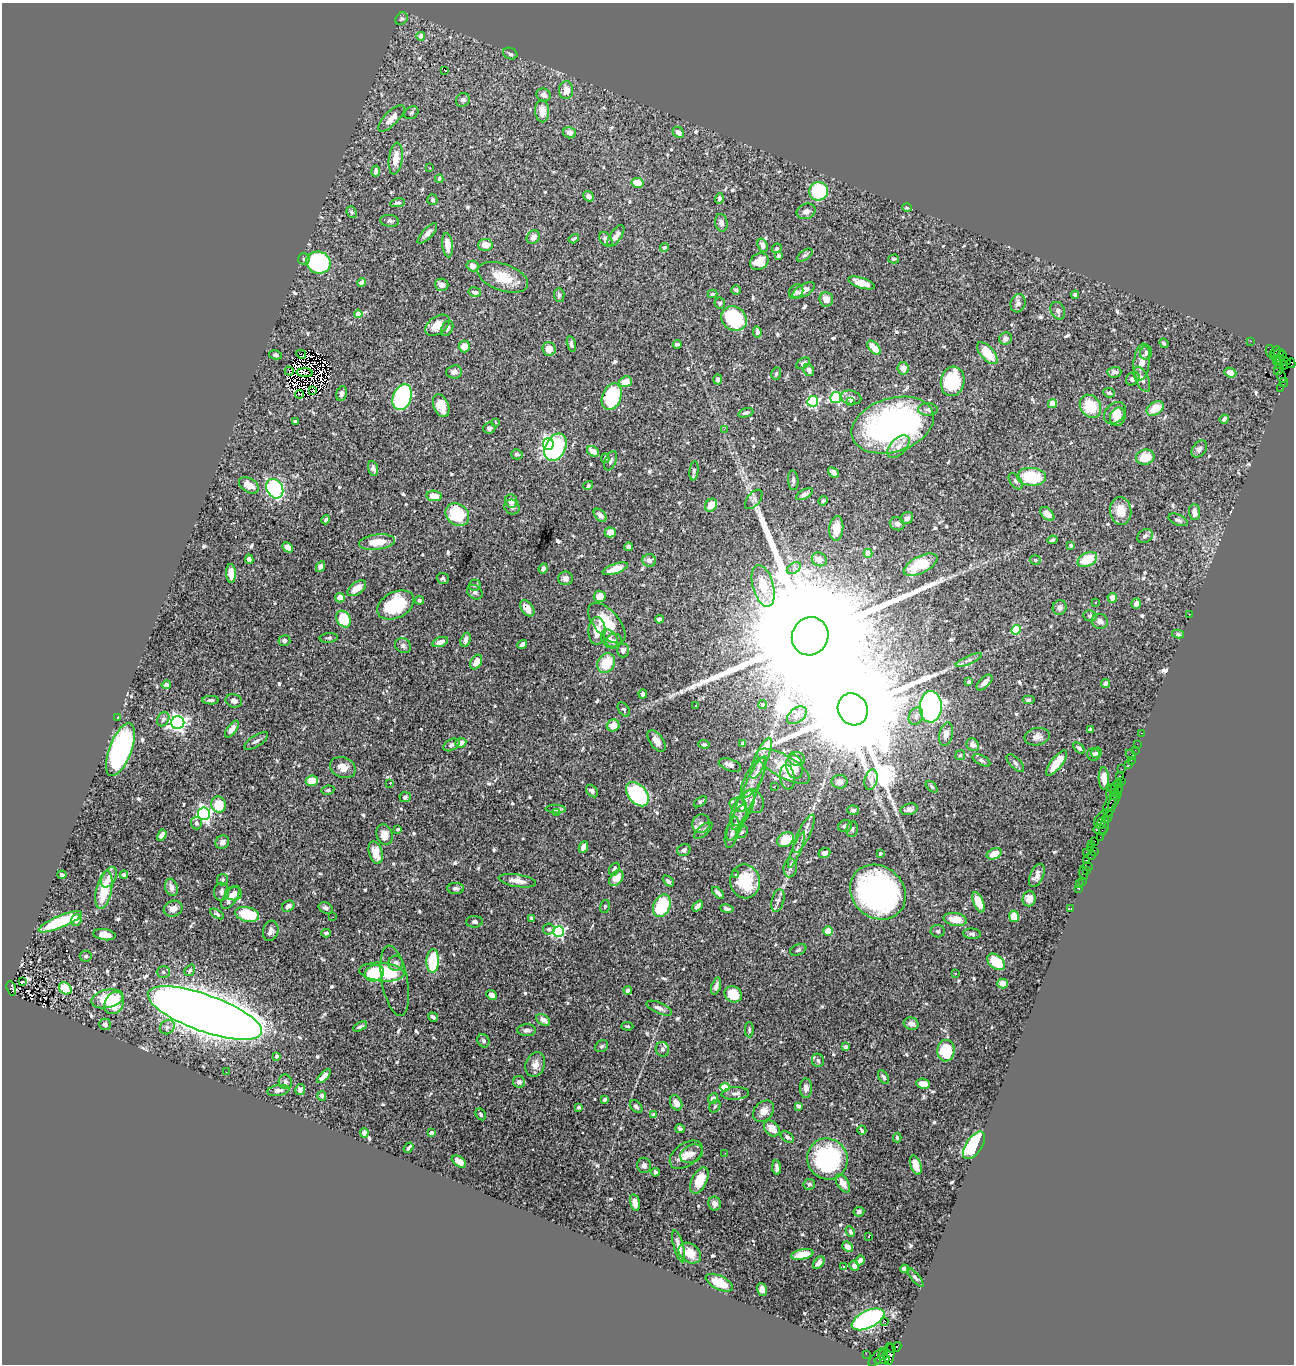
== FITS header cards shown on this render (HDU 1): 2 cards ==
NAXIS1  =                 1292
NAXIS2  =                 1362

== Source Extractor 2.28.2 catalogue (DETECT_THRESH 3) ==
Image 1292 x 1362 px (HDU 1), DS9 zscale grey, 1 PNG px = 1 image px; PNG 1296 x 1366 px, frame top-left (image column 1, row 1362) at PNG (2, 3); each listed source drawn as its Kron ellipse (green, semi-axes under 4 px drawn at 4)
Background 0.858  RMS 0.025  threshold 0.0743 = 3 sigma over >= 5 px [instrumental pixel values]
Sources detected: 679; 13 with non-positive FLUX_AUTO (blend fragments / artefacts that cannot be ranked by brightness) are neither listed nor drawn; of the other 666, the 500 brightest by FLUX_AUTO listed and drawn (166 fainter detections omitted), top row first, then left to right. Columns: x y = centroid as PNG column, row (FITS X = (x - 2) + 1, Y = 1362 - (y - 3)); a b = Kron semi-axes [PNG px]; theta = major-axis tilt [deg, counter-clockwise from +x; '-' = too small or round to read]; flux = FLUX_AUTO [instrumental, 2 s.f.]
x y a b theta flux
402 19 7 5 50 3
421 36 4 4 - 12
510 54 7 5 -24 4.6
444 70 4 2 - 28
566 90 9 7 88 15
544 95 7 6 - 7
463 100 7 6 - 5.5
542 111 11 7 -87 18
411 113 7 6 - 3.7
391 118 17 7 45 13
678 132 6 5 - 9.7
569 133 6 5 - 8.3
396 159 16 7 82 21
430 168 3 2 - 3.5
376 171 5 3 - 4.5
439 179 4 3 - 2.9
637 183 6 5 - 30
819 191 9 9 - 160
589 196 6 4 -41 4.6
719 199 5 4 - 5
432 200 5 5 - 3.5
398 203 7 4 9 3.6
907 207 5 4 - 3
806 211 10 7 22 6.9
352 212 6 5 - 3.4
390 221 9 6 -7 5
721 223 9 6 -80 7.4
427 233 13 5 46 7.5
616 236 12 5 55 9.5
533 237 7 6 - 11
574 239 5 3 - 2.9
606 239 8 5 -52 8.5
447 245 12 5 -85 18
485 245 7 6 - 15
763 245 7 5 -70 9.6
664 247 4 4 - 3.4
777 248 5 4 - 3.4
805 255 9 5 37 4
778 256 4 3 - 4.6
304 259 6 5 - 3
894 259 5 4 - 2.8
759 261 10 8 31 27
318 263 12 11 - 270
473 266 6 5 - 10
503 277 26 13 -19 41
362 282 4 4 - 7.9
861 283 14 5 -18 19
442 285 7 6 - 7.7
736 290 5 4 - 2.8
804 290 12 6 28 12
475 292 6 5 - 6
796 292 8 6 50 5
712 294 5 4 - 2.8
559 295 7 5 -86 4.6
1075 295 4 4 - 4.3
826 299 7 7 - 16
720 303 5 5 - 2.9
1018 303 9 7 74 6.5
1058 311 9 7 -65 5.4
358 314 4 4 - 21
734 319 13 11 -38 140
437 325 14 8 35 23
447 328 8 5 63 5.6
757 332 6 4 -81 6.6
1005 339 6 6 - 6.5
1251 341 2 2 - 12
1164 343 5 3 - 2.7
571 344 8 4 -78 3.9
677 344 4 3 - 3
464 346 6 5 - 16
874 348 8 4 -46 31
549 349 7 6 - 15
1270 351 6 4 -75 160
1275 351 6 4 47 150
987 353 13 6 -47 42
1146 353 7 6 - 7
301 354 5 2 - 8.3
1277 354 8 3 29 210
276 355 6 4 -11 3.3
1282 356 4 2 - 35
1278 360 5 3 - 170
1283 361 8 3 -12 220
1142 362 18 8 83 16
803 363 7 5 31 5.2
1291 363 5 4 - 66
1278 365 3 2 - 92
1284 365 4 3 - 90
903 368 6 5 - 13
1279 369 7 4 63 200
809 370 6 5 - 6.1
289 371 4 2 - 3.6
454 372 8 6 5 7.6
1114 372 7 5 3 6.1
305 373 8 2 -3 6
1230 373 6 4 -23 13
776 374 6 4 73 2.9
1281 376 6 2 -71 67
718 379 5 4 - 4.4
1133 379 7 6 - 6.1
1142 379 13 6 -65 9.3
953 381 15 12 81 97
625 382 6 5 - 21
1284 382 5 2 - 51
1281 388 3 2 - 14
313 390 4 2 - 3.5
342 393 8 5 74 5.5
1109 393 6 4 -6 4.4
300 394 4 2 - 2.8
402 397 13 9 69 270
612 397 14 9 69 140
836 398 5 5 - 190
851 398 10 6 -13 9
813 401 5 5 - 200
850 401 4 3 - 3.3
1052 404 4 4 - 16
441 406 12 7 -68 21
1090 406 12 10 -55 53
1155 408 9 6 34 27
928 409 10 6 -3 5.2
746 413 8 4 18 4.7
1115 413 12 9 46 17
1118 417 9 7 75 14
1224 419 5 3 - 5.5
295 421 3 3 - 4.5
495 422 3 3 - 4.8
893 425 42 27 17 490
489 428 6 5 - 4.6
724 429 2 2 - 28
548 444 6 5 - 320
898 446 14 8 46 13
556 447 15 10 61 230
1199 449 9 6 52 6.9
593 451 6 5 - 13
517 454 6 5 - 4.9
1145 457 9 7 15 33
605 458 5 4 - 3
611 461 10 5 67 4.7
373 469 8 5 -74 5.4
694 471 9 4 84 4.1
833 472 6 4 -39 7.5
1032 477 14 9 -4 80
793 480 10 5 -85 5.1
1016 481 9 5 -52 4.3
249 485 11 7 -32 18
588 486 5 4 - 4.1
275 489 10 8 -60 180
804 494 9 4 27 5.7
434 496 8 5 -8 22
754 499 11 6 51 5.4
511 501 7 6 - 11
823 501 5 4 - 2.8
711 505 7 5 54 17
512 507 8 7 - 5.5
1121 511 14 10 -84 29
1194 512 8 5 -85 11
457 514 12 10 -36 84
1047 514 8 5 -41 14
600 515 8 5 -45 6.8
907 518 7 5 40 6.4
326 520 5 3 - 3.5
1178 520 10 5 -22 4.7
897 524 7 6 - 5.5
836 528 12 7 84 19
610 532 5 5 - 19
1145 536 8 6 37 5.7
1052 540 5 3 - 3.2
377 542 18 7 7 29
1071 545 4 3 - 2.8
287 547 6 4 -47 12
629 547 4 4 - 7.5
868 553 4 4 - 27
249 559 5 4 - 6.3
819 559 8 6 -32 11
1087 559 10 6 28 48
649 560 7 6 - 8.4
1035 560 5 4 - 2.9
920 565 18 8 27 66
321 567 5 4 - 8.5
794 568 8 5 34 4.3
543 569 5 4 - 6.6
615 569 13 5 19 23
231 573 9 5 -86 16
443 578 6 5 - 3.5
566 578 7 7 - 8.9
475 585 6 5 - 4.6
763 586 21 10 -74 45
357 588 11 6 36 18
475 592 8 6 -37 4.9
600 596 6 6 - 14
340 598 5 4 - 16
1112 598 5 5 - 14
419 600 4 4 - 3.2
1095 602 3 3 - 3.4
1136 603 5 4 - 7.4
396 605 19 13 27 90
1060 607 7 7 - 6.3
527 608 9 5 -53 17
1190 614 2 2 - 5.8
1090 616 7 5 -10 4.2
343 619 9 6 -63 60
659 619 4 4 - 7.7
1100 621 8 7 - 7.2
607 623 24 12 -49 50
1016 630 5 4 - 82
597 631 14 8 90 20
1178 634 6 4 -12 2.8
810 636 19 18 - 170000
329 638 9 4 6 3.3
609 639 10 7 -55 10
284 640 6 5 - 3.5
466 640 7 5 73 7.8
614 641 8 6 18 5.5
440 642 8 4 19 8.6
522 645 5 4 - 6
403 646 8 7 - 5
623 650 7 5 90 6.2
969 660 14 3 24 5
476 662 8 5 60 14
606 663 10 8 59 38
969 682 4 3 - 3.2
984 682 10 5 45 9.5
1105 683 4 4 - 6.1
166 685 5 4 - 6.5
643 694 4 3 - 4.4
211 700 8 4 -1 3.9
1028 700 6 4 0 3.6
234 701 8 6 -20 7.3
696 705 3 2 - 3.8
762 705 4 4 - 3.1
931 707 15 11 87 490
624 709 8 5 -56 3
853 709 16 14 -61 79000
797 715 11 7 37 10
916 716 9 6 62 6.4
118 718 4 3 - 3.2
163 719 7 5 59 4.6
178 723 6 6 - 580
613 725 6 6 - 20
232 729 10 4 54 8.8
1091 729 4 3 - 3.1
1141 733 3 2 - 41
946 734 12 6 78 11
1037 737 12 8 11 10
256 741 13 5 31 5.8
657 741 12 6 -55 13
461 743 5 5 - 12
743 743 4 3 - 5
704 744 5 4 - 2.9
1137 744 2 2 - 25
451 745 8 5 30 5.4
973 745 7 6 - 8
1079 748 7 4 -44 4.2
120 750 28 11 70 320
1135 750 2 2 - 24
1097 753 5 5 - 3.7
1093 754 6 6 - 4.9
960 755 5 4 - 2.9
1131 755 5 2 - 160
761 758 22 6 66 17
797 759 8 7 - 7.1
981 760 9 4 -27 4.1
1131 760 2 2 - 16
1015 763 11 5 -46 5.1
1057 763 15 5 52 31
730 765 12 6 -19 8.8
1128 765 3 2 - 56
783 766 30 11 -30 41
343 767 13 10 -23 16
795 767 12 8 -78 14
1122 769 2 2 - 21
1119 776 4 3 - 130
754 777 22 8 62 19
787 777 12 7 -82 8.6
1104 778 11 5 -88 15
871 780 10 6 75 6.8
312 781 6 5 - 23
1122 781 3 3 - 98
840 782 8 7 - 6.6
390 783 3 3 - 4
1118 784 3 3 - 40
774 786 3 2 - 2.7
1115 786 4 2 - 58
932 787 7 4 -45 3.1
328 790 6 4 10 3.2
592 791 7 5 -49 5.2
1114 791 8 2 -49 62
749 793 40 7 66 33
637 794 14 9 -50 180
1110 795 3 2 - 3
1115 795 4 2 - 38
405 797 6 5 - 5.7
1115 799 19 3 68 200
753 801 12 10 -63 17
700 802 7 4 35 3.3
1110 803 12 4 62 280
218 805 8 7 - 45
738 805 8 7 - 8.6
743 808 19 9 62 20
556 809 10 4 -4 4.2
909 809 9 5 12 5.7
853 810 6 4 -4 4.9
556 813 4 4 - 4.3
204 814 6 6 - 470
1108 817 7 3 62 220
1101 818 9 2 53 180
737 822 20 7 66 16
196 823 6 5 - 4.6
1102 823 6 4 69 140
701 824 9 9 - 8.8
845 826 7 6 - 4.5
1104 826 10 3 79 53
398 829 3 3 - 3.3
852 829 8 5 80 3.9
703 830 11 5 40 5.2
1100 830 7 3 -1 150
742 832 6 5 - 3.5
732 833 15 6 77 10
804 834 21 6 64 13
162 835 6 4 60 11
384 835 10 8 -75 17
1100 837 2 2 - 33
785 840 9 6 36 40
1095 841 2 2 - 53
222 842 7 6 - 10
1092 844 3 2 - 28
583 847 6 4 64 9.9
1090 848 3 2 - 18
684 850 7 6 - 5.9
796 850 19 4 67 9.8
1094 851 3 2 - 72
1086 852 3 2 - 130
376 853 11 6 -73 24
824 853 6 5 - 7.3
880 853 4 3 - 4.8
994 854 8 5 24 22
1091 855 4 3 - 74
1087 860 3 2 - 43
1088 866 4 3 - 61
790 868 9 6 81 6.3
614 869 7 4 59 4.4
1086 870 3 3 - 63
1084 873 7 4 -79 120
62 875 4 3 - 4.2
124 875 4 4 - 6
736 875 3 3 - 4.3
1037 875 12 6 66 9.2
109 877 11 6 61 14
616 878 9 6 53 24
223 880 6 5 - 3.6
517 881 19 6 -9 15
668 881 6 4 -45 5
745 881 17 15 -78 63
1082 881 2 2 - 10
1079 883 2 2 - 15
171 887 9 6 -73 11
456 888 8 5 1 5.2
1079 888 4 2 - 8.5
104 890 19 8 78 52
221 892 9 7 87 6.5
878 892 29 25 -42 510
234 893 8 7 - 8.3
718 893 7 3 -45 5.4
230 897 13 6 55 15
1029 899 8 6 86 9.8
778 901 11 6 75 7.3
978 902 11 5 -68 33
288 906 6 5 - 6.5
605 906 6 5 - 2.8
662 906 12 8 66 91
698 906 6 3 47 6.4
326 908 7 5 -25 5.2
1071 908 4 3 - 27
173 909 9 7 21 11
727 909 7 3 -9 4
217 914 8 4 -29 3.2
247 914 12 7 -14 61
1014 916 6 5 - 27
333 917 2 2 - 3.1
532 918 4 3 - 4.2
955 919 12 6 -10 28
76 920 6 5 - 7.2
60 922 23 6 23 98
474 922 8 6 1 4.6
549 929 6 5 - 4.3
271 931 10 7 75 7.7
559 931 5 5 - 220
828 931 5 4 - 21
938 931 7 6 - 3.8
326 933 4 4 - 4
972 934 9 5 -4 3.8
104 935 11 5 -9 15
798 950 8 5 23 3.4
86 956 6 5 - 4.1
433 961 12 6 87 88
996 962 10 6 -41 59
395 963 7 7 - 8.9
190 970 6 4 54 5.9
163 972 6 5 - 3.9
382 972 22 9 -5 110
374 973 9 8 - 78
955 974 3 3 - 12
22 981 3 3 - 4.7
395 981 36 13 -79 20
1002 983 5 5 - 13
716 986 9 4 73 5.9
11 988 7 4 -73 200
65 988 7 5 -43 46
628 990 4 4 - 7.3
733 994 9 8 - 39
492 995 6 4 -39 9.2
107 999 16 9 14 59
114 1003 11 9 62 36
659 1008 14 5 -24 7.9
205 1013 60 18 -20 8400
433 1017 5 3 - 5.6
543 1020 7 5 -33 11
105 1024 6 5 - 5.5
911 1024 7 6 - 8.6
360 1026 7 4 30 3.3
627 1026 6 3 -4 2.7
167 1027 8 6 34 6.6
527 1030 9 6 1 5.9
749 1030 7 4 90 3.4
483 1041 7 5 -58 4.2
602 1046 7 5 32 3.7
845 1047 4 3 - 3.5
662 1049 7 6 - 5.3
946 1051 11 8 85 67
277 1056 4 3 - 5.4
818 1060 7 6 - 3.5
535 1065 13 9 72 13
226 1072 2 2 - 3.4
324 1076 9 4 44 9.3
883 1077 8 4 -56 4.2
285 1082 7 6 - 4.6
519 1082 6 6 - 5.6
923 1084 7 5 -8 16
725 1087 4 4 - 56
806 1088 9 6 90 8.4
278 1090 11 5 9 6.8
300 1090 5 5 - 7.1
735 1093 14 6 3 7.1
322 1096 5 4 - 4.9
604 1099 4 3 - 3.5
713 1099 5 4 - 9.6
676 1103 8 5 -64 12
715 1106 7 5 60 3
799 1106 4 3 - 4.1
579 1107 4 3 - 3.6
636 1107 7 5 -48 4.6
764 1111 12 9 45 14
481 1114 6 4 -58 3.3
654 1115 4 4 - 5.1
772 1128 9 6 -47 18
680 1129 4 3 - 3.4
862 1130 5 3 - 3.5
364 1133 4 4 - 10
431 1133 4 3 - 6.6
787 1137 7 4 -34 5.2
897 1138 4 3 - 2.9
974 1145 15 8 55 150
409 1148 6 3 54 3
725 1153 3 2 - 3.1
692 1154 12 8 27 9.3
686 1155 18 11 35 18
827 1159 21 20 - 230
459 1161 8 5 -34 8.7
644 1165 7 7 - 5.9
916 1165 10 5 -71 18
777 1168 7 4 -86 6.2
655 1172 4 3 - 4.3
699 1181 14 7 64 44
843 1183 10 5 -58 16
809 1184 6 5 - 3.8
635 1203 8 4 -78 13
714 1203 7 6 - 7.1
859 1212 5 5 - 4.3
850 1232 6 4 -65 5.1
869 1236 4 2 - 3.4
679 1246 16 5 -75 12
847 1247 6 4 -40 8.4
690 1253 12 9 -38 21
802 1254 11 5 10 30
860 1260 5 4 - 8.9
819 1263 7 4 52 11
854 1266 5 4 - 8
844 1267 3 3 - 4.7
905 1269 5 4 - 6.5
915 1278 12 4 -50 3.7
719 1283 15 7 -26 30
762 1289 6 5 - 12
868 1319 18 8 26 390
885 1321 2 2 - 11
897 1347 5 3 - 450
891 1348 4 2 - 13
866 1354 2 2 - 15
889 1354 11 5 88 670
883 1355 5 4 - 160
877 1357 11 5 47 230
882 1360 8 3 9 230
At the frame edge (FLAGS 8, measured only in part): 1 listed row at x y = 1291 363
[166 fainter detections neither listed nor drawn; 13 non-positive-flux detections neither listed nor drawn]